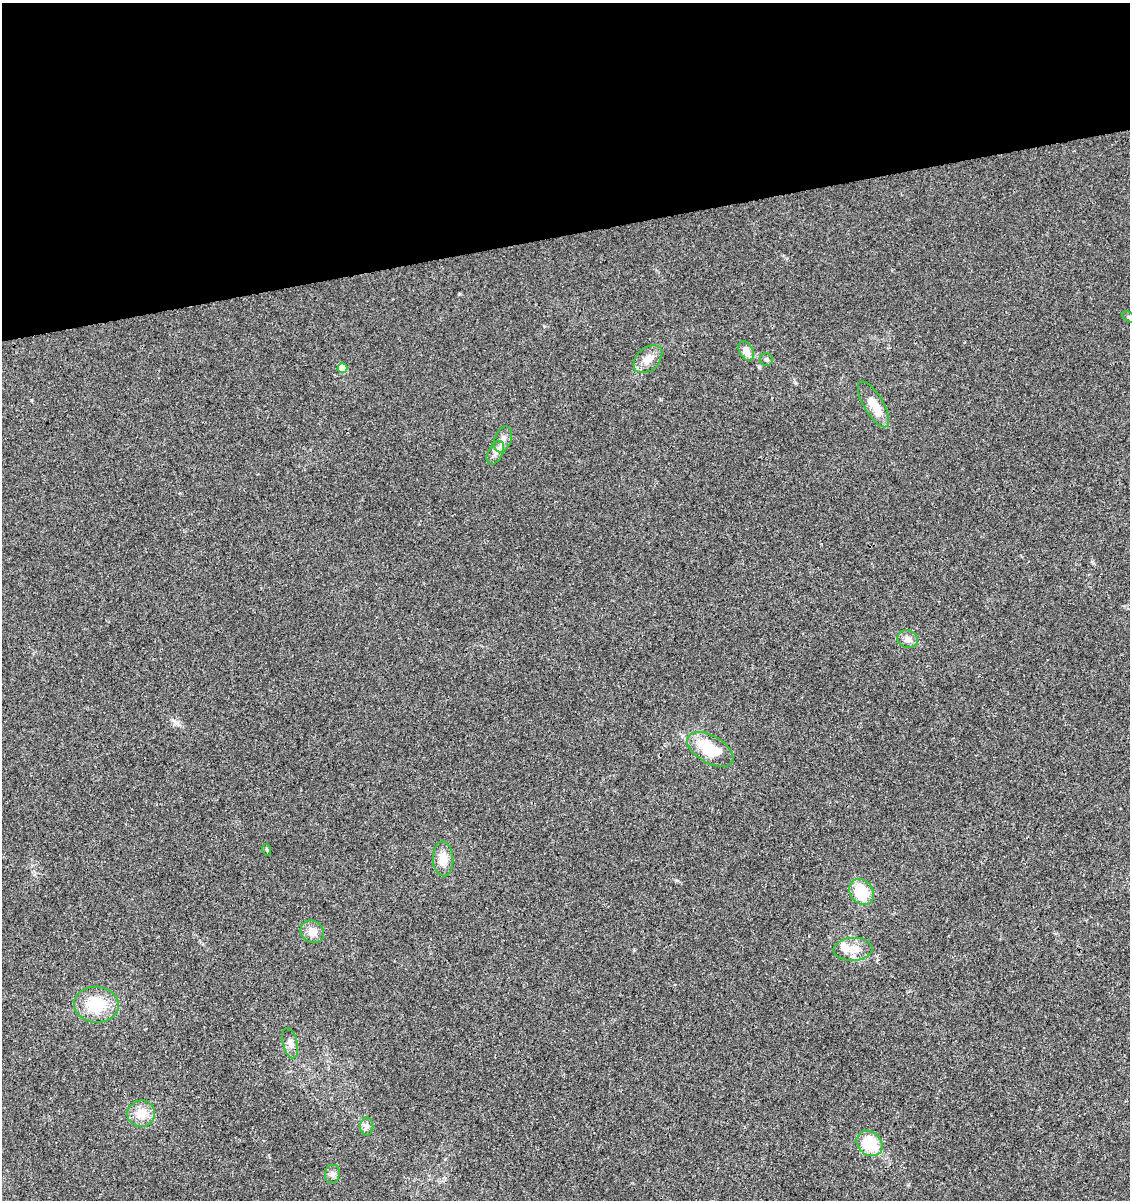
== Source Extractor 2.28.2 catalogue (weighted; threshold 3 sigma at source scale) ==
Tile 3 of 4 x 4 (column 3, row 1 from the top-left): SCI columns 2337-3464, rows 3651-4848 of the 4626 x 4904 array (HDU 1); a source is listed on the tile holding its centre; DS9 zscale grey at full resolution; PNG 1132 x 1202 px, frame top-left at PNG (2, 3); each listed source drawn as its Kron ellipse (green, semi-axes under 4 px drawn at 4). Shown black and unused: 19% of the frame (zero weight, under 3 of 4 exposures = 5% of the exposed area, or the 3 px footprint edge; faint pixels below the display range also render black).
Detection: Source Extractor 2.28.2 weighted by HDU 2 'WHT'; one run over the whole footprint, this tile lists its part. Background 0.00448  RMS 0.0026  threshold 0.0118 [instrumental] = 3 sigma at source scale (4.5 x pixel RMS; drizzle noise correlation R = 1.50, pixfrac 1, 0.0396/0.0396 arcsec/px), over >= 5 px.
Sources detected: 23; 2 inside a brighter listed object's ellipse — not listed separately; the other 21 listed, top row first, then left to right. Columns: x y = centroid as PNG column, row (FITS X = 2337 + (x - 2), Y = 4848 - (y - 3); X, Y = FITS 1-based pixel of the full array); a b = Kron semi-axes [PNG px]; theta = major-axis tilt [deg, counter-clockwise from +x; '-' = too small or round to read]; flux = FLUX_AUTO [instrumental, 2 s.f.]
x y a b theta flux
1129 317 7 4 -27 0.47
746 351 10 7 -60 2.6
648 359 16 11 43 2.9
766 359 6 6 - 0.62
343 368 5 4 - 5.2
874 404 26 9 -59 5.4
503 439 13 8 70 1.7
495 453 13 7 63 1.5
908 639 10 9 - 1.6
710 749 25 13 -30 11
267 850 5 3 - 0.26
443 859 17 10 -86 3.6
862 892 14 11 -55 11
312 932 12 10 -41 2.5
853 949 19 11 3 3.4
96 1005 22 18 -4 9.7
290 1043 15 7 -76 1.6
141 1114 14 13 - 3.9
367 1127 9 6 89 0.92
870 1143 14 11 -42 11
332 1174 9 7 79 1.1
Isophote crosses this tile's border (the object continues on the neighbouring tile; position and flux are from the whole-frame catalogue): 1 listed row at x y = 1129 317
Unlisted compact peaks at least as high as the median listed source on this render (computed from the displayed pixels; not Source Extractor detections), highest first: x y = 676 880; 31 400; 177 723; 459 294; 544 326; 634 950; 1092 562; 795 383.